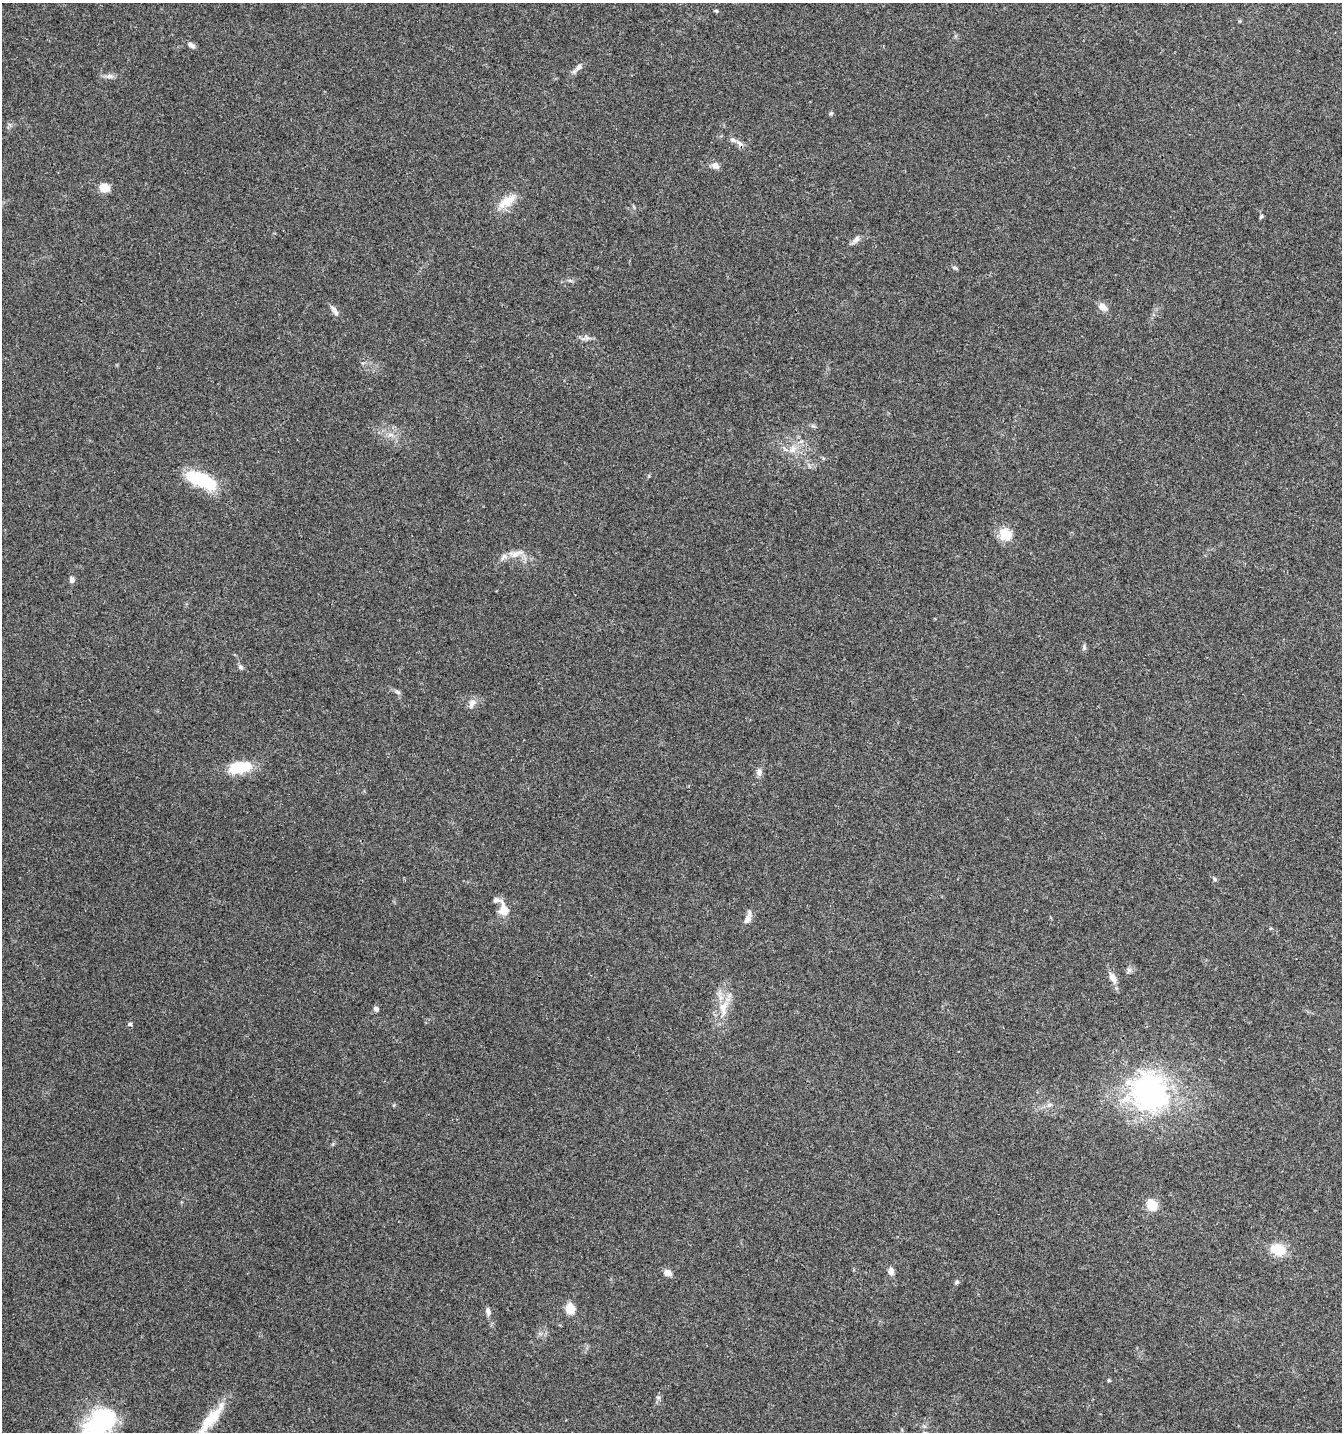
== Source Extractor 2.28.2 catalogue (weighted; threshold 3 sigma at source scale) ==
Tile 6 of 4 x 4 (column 2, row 2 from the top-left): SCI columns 1542-2881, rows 2869-4298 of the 5831 x 5727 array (HDU 1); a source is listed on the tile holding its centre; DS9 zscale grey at full resolution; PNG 1344 x 1434 px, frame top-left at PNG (2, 3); no overlay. Shown black and unused: <1% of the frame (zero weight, under 3 of 4 exposures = <1% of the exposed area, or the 3 px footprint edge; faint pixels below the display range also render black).
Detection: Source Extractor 2.28.2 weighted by HDU 2 'WHT'; one run over the whole footprint, this tile lists its part. Background 0.0438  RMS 0.0034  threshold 0.0155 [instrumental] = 3 sigma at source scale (4.5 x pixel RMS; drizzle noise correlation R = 1.50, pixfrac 1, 0.0396/0.0396 arcsec/px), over >= 5 px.
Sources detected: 53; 1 inside a brighter object's white glare — not listed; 2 inside a brighter listed object's ellipse — not listed separately; the other 50 listed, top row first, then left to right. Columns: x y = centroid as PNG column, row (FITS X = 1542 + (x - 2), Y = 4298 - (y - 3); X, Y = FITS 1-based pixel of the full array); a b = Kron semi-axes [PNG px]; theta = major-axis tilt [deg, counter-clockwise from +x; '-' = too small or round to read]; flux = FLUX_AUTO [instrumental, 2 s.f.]
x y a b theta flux
716 10 6 4 -1 0.43
191 45 10 6 -30 1.3
579 67 12 7 48 1.7
109 76 13 6 4 1.5
831 113 5 5 - 0.47
739 143 13 5 -42 1.4
715 165 10 8 -28 1.8
104 188 6 6 - 12
507 202 27 12 34 5.7
1261 216 6 4 63 0.52
856 239 11 7 51 1.5
955 268 7 5 -28 0.64
570 281 7 4 -20 0.6
1102 307 12 7 -34 2.4
333 308 13 6 -51 1.5
587 338 8 5 -58 0.81
813 426 7 4 -18 0.59
391 435 7 4 -18 0.99
792 450 13 8 44 2.8
201 479 29 14 -15 19
1005 534 6 6 - 27
515 553 25 9 10 4
72 580 8 6 -76 1.1
1084 647 9 5 -89 0.76
240 667 8 5 -42 0.78
398 692 8 5 -19 0.82
472 703 14 8 62 2
239 767 28 13 11 11
759 772 10 8 85 1.5
1214 879 6 5 - 0.57
504 909 15 10 -82 5
747 920 13 9 64 2
1129 970 8 5 -45 0.79
1113 978 17 8 -61 2.5
723 1008 28 11 82 7.1
376 1009 7 6 - 0.89
130 1024 6 4 14 0.63
1149 1092 52 46 -53 68
1050 1105 8 5 19 0.99
1152 1205 6 5 - 22
1278 1249 11 8 -19 11
891 1271 9 7 -89 1.8
668 1273 9 7 -32 2
957 1282 7 4 37 0.61
570 1309 11 9 -77 5
488 1311 11 6 -78 1.3
1109 1380 5 4 - 0.39
658 1398 7 4 0 0.55
212 1417 44 12 50 11
101 1422 33 19 34 42
Isophote crosses this tile's border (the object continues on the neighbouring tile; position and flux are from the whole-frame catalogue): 2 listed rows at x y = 212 1417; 101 1422